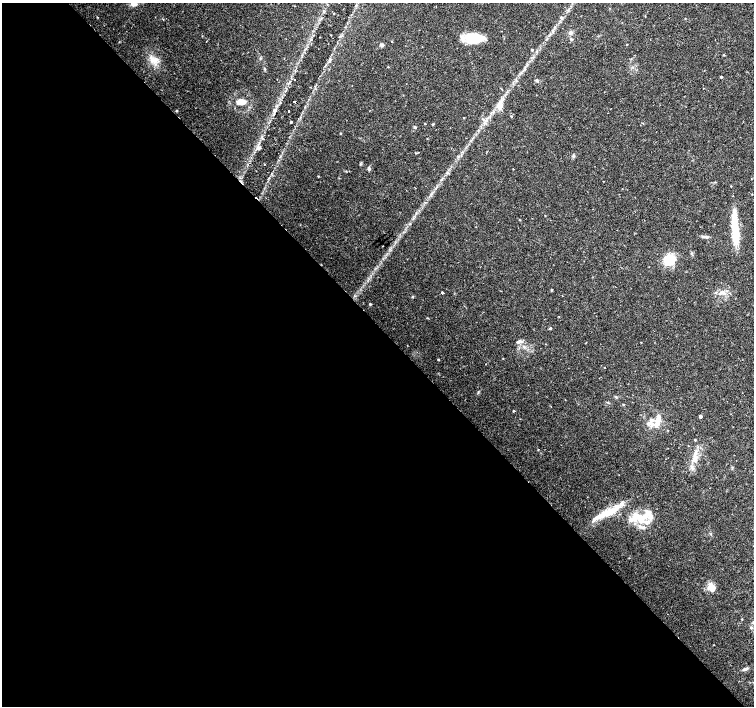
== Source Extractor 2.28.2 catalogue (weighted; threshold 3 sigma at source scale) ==
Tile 9 of 4 x 4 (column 1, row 3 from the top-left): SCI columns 6-1508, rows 1620-3026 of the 6018 x 5986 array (HDU 1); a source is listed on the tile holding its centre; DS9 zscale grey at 2 x 2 block average (1 PNG px = mean of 2 x 2 image px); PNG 756 x 708 px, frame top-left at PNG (2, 3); no overlay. Shown black and unused: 54% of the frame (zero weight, under 2 of 3 exposures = <1% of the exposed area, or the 3 px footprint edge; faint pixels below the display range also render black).
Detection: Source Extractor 2.28.2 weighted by HDU 2 'WHT'; one run over the whole footprint, this tile lists its part. Background 0.0339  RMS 0.0039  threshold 0.0178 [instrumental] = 3 sigma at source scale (4.5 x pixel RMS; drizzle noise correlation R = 1.50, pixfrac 1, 0.0396/0.0396 arcsec/px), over >= 5 px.
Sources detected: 81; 3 inside a brighter object's white glare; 1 cosmic-ray / hot-pixel residue — not listed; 11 inside a brighter listed object's ellipse — not listed separately; the other 66 listed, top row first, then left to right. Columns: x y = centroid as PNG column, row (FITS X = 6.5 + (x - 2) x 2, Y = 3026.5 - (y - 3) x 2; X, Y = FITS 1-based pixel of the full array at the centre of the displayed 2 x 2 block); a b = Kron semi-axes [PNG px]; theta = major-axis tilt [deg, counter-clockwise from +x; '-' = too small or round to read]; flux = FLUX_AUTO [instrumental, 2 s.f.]
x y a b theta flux
134 4 7 5 8 4
334 14 2 2 - 1.2
97 17 3 2 - 0.4
561 17 3 2 - 0.83
570 33 5 4 - 2.2
474 38 20 14 -22 23
571 39 3 2 - 1.6
392 41 2 2 - 0.44
382 45 4 4 - 2.1
627 45 2 2 - 0.43
532 50 2 2 - 1.2
724 55 3 2 - 0.54
153 59 8 6 -62 6.2
388 67 2 2 - 0.47
721 77 2 2 - 1.2
294 80 2 2 - 0.68
536 80 3 3 - 1.4
703 88 2 2 - 0.33
241 102 12 7 5 8.9
294 102 2 2 - 2.3
500 106 13 6 82 6.9
274 110 5 4 - 2.6
176 111 3 2 - 0.81
289 111 2 2 - 2.1
511 116 3 2 - 0.53
464 118 2 2 - 0.45
291 122 2 2 - 2.1
425 124 3 2 - 0.48
433 124 3 2 - 0.53
415 127 3 3 - 1.3
340 133 3 2 - 0.61
258 148 5 2 - 1.2
418 152 2 2 - 0.5
416 153 3 2 - 0.55
573 155 5 3 - 1.3
265 164 2 2 - 0.83
369 169 5 4 - 1.5
318 176 3 2 - 0.51
731 186 2 2 - 0.45
734 226 17 10 85 17
705 237 9 3 -11 2
671 258 17 11 0 13
551 290 4 2 - 0.64
442 293 3 2 - 0.97
724 293 3 3 - 1.2
412 296 3 3 - 0.8
370 304 3 3 - 1
550 328 3 3 - 1.2
519 341 6 5 - 2.5
438 359 2 2 - 0.71
623 404 3 2 - 0.53
513 411 3 2 - 0.83
700 417 3 3 - 1.4
658 420 16 6 81 7.5
649 423 8 5 20 3.8
695 440 3 3 - 0.64
538 450 2 2 - 0.47
695 458 10 6 63 6.2
609 512 18 8 26 17
650 516 14 6 -75 8.3
634 518 19 9 36 16
643 528 6 3 15 2.1
711 587 10 7 -60 8.7
742 619 2 2 - 0.46
714 645 2 2 - 0.38
745 669 7 4 24 2.4
Overlapping masked pixels (flux is a lower limit): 1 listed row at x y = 294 102
Isophote crosses this tile's border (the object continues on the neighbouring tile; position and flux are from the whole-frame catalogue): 1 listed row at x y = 134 4
Diffuse or blended objects may show on this block-average render without a row.